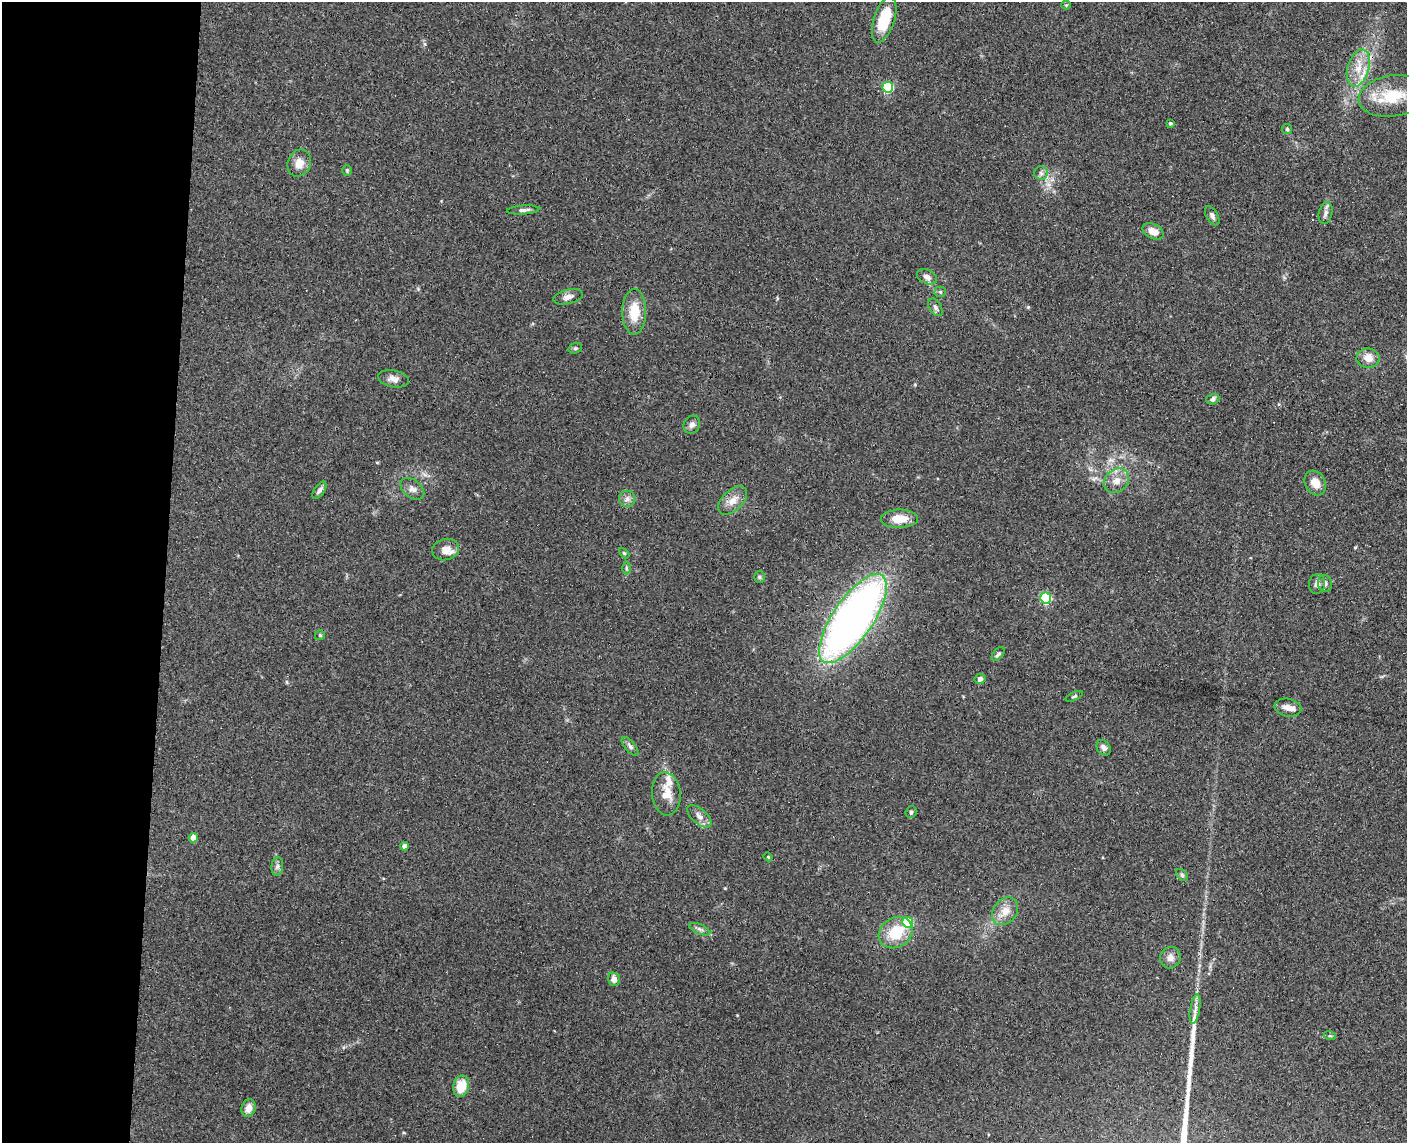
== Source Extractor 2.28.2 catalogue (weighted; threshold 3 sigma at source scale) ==
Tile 4 of 3 x 4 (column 1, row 2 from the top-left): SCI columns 165-1569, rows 2293-3433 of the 4654 x 4582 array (HDU 1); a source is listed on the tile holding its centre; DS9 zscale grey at full resolution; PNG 1409 x 1145 px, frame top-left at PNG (2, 2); each listed source drawn as its Kron ellipse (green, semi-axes under 4 px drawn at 4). Shown black and unused: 12% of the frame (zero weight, under 3 of 4 exposures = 6% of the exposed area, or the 3 px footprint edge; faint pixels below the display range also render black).
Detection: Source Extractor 2.28.2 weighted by HDU 2 'WHT'; one run over the whole footprint, this tile lists its part. Background 0.138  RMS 0.0068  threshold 0.0308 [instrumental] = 3 sigma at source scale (4.5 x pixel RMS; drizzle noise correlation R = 1.50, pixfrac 1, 0.05/0.05 arcsec/px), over >= 5 px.
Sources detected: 68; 4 inside a brighter listed object's ellipse — not listed separately; the other 64 listed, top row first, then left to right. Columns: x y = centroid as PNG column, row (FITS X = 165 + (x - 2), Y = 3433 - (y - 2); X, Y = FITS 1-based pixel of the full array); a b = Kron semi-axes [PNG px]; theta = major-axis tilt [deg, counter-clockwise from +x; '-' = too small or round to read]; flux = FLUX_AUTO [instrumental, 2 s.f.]
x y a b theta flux
1066 5 4 4 - 0.73
884 20 24 10 72 25
1358 68 19 10 73 11
888 87 5 5 - 49
1393 96 34 20 8 28
1170 123 3 3 - 1.2
1287 129 5 5 - 1.1
299 163 14 11 67 6.9
347 170 5 4 - 0.9
1041 173 7 6 - 1.9
523 210 16 4 4 2.4
1326 213 11 7 77 2.8
1212 216 10 6 -60 2.4
1153 231 11 7 -26 6.7
927 277 10 7 -24 3.6
940 292 5 5 - 1
568 297 15 7 12 3.8
935 307 10 5 -58 2.2
634 312 23 12 90 15
575 348 7 5 19 1.2
1368 358 11 9 2 7.8
393 379 16 8 -10 4.1
1213 399 7 5 16 1.5
692 425 9 8 - 2.8
1116 481 14 11 41 6.9
1315 483 13 10 -61 7.4
412 489 13 8 -39 4
319 490 10 5 55 2.2
627 499 8 8 - 2.8
733 500 17 10 43 7.1
899 519 19 9 1 12
446 550 14 10 15 6.7
624 553 6 3 -45 0.79
626 568 6 4 -89 1
759 577 6 5 - 1.2
1325 583 8 7 - 2.5
1317 584 10 8 79 3.1
1046 598 5 5 - 63
853 619 52 20 56 410
320 635 5 5 - 0.91
998 654 8 4 47 1.7
980 679 5 5 - 2.8
1074 696 9 4 24 1.2
1288 708 13 9 -11 4.5
630 746 11 5 -49 2.2
1104 748 8 6 -54 3.1
666 794 21 14 -85 11
911 812 6 5 - 1.4
699 816 14 7 -41 4
193 838 4 4 - 8.7
404 846 4 4 - 4.2
768 857 4 4 - 0.6
277 867 9 6 83 2.1
1182 875 7 4 -46 1.3
1005 911 15 11 52 7.8
908 922 5 5 - 31
700 929 11 5 -24 2.1
896 933 18 15 32 23
1170 958 11 10 - 4.1
614 979 7 6 - 4.2
1195 1009 15 5 80 3.3
1330 1036 6 4 -18 0.86
461 1086 11 8 77 14
248 1108 9 7 72 6